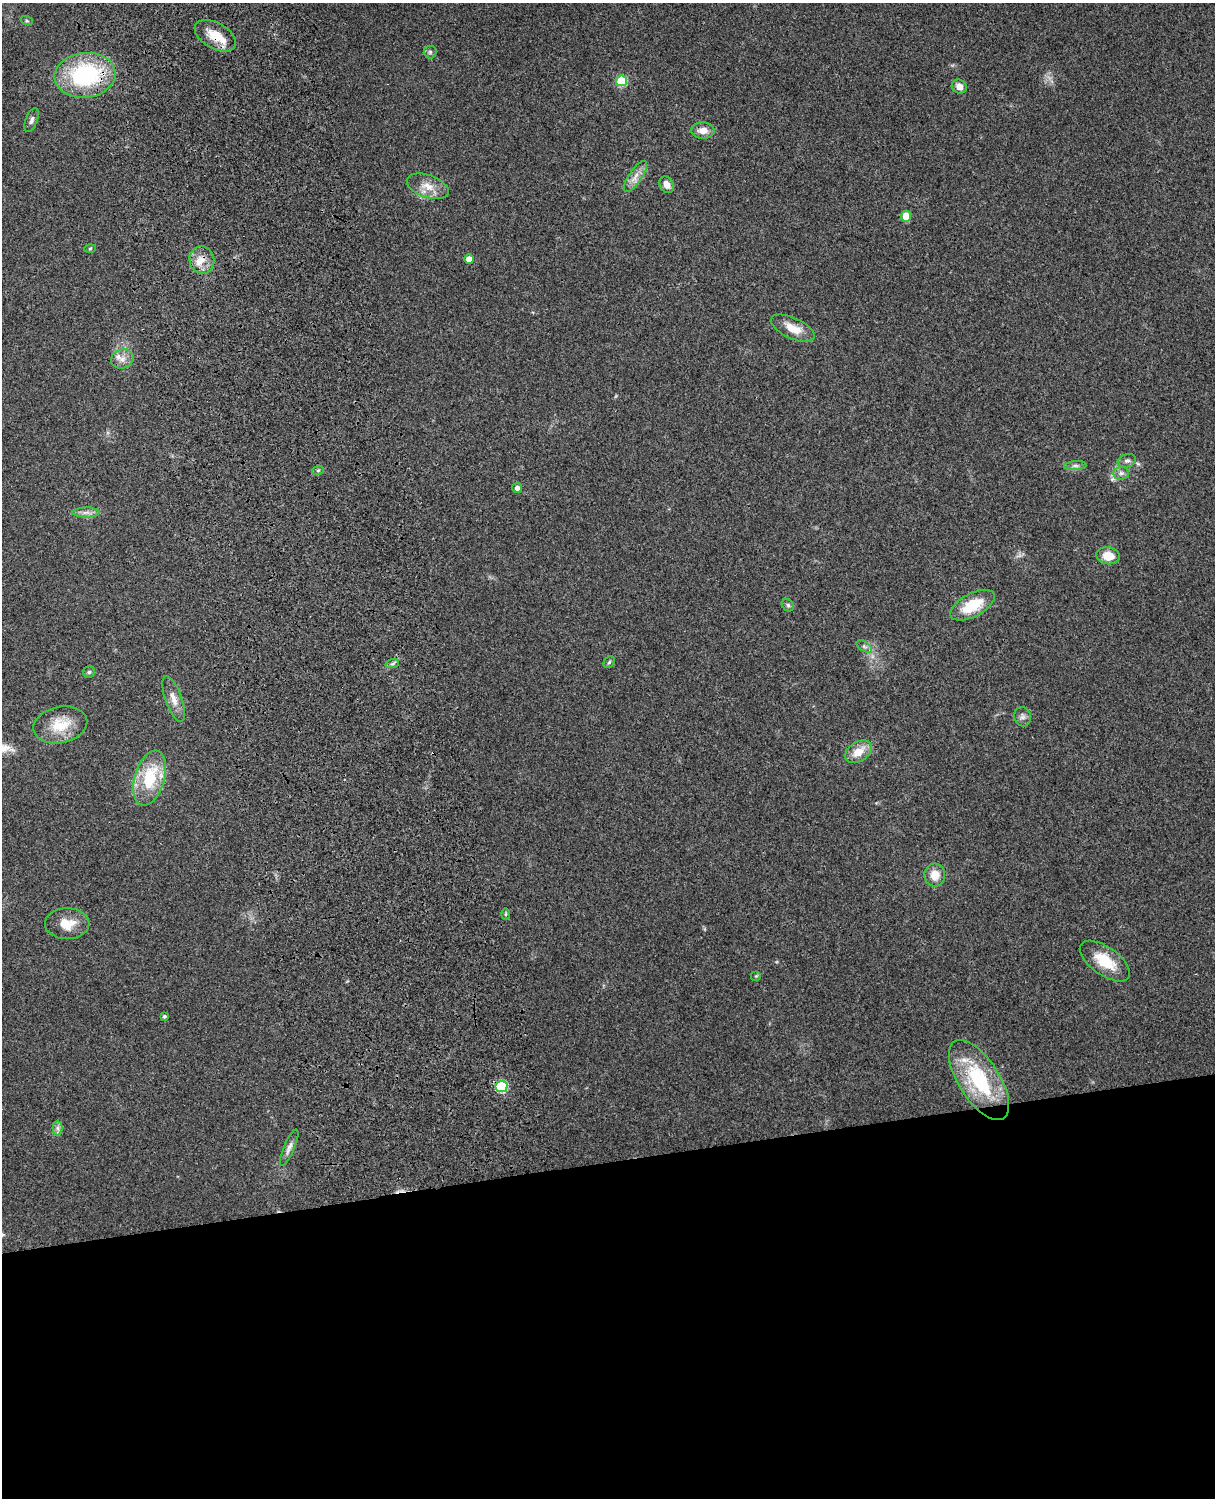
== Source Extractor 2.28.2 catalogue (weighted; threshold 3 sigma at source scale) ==
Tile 11 of 4 x 3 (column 3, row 3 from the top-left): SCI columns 2544-3756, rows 164-1659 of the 5089 x 4927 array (HDU 1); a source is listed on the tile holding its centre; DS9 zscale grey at full resolution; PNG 1217 x 1500 px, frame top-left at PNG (2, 3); each listed source drawn as its Kron ellipse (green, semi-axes under 4 px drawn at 4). Shown black and unused: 23% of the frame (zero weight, under 3 of 4 exposures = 6% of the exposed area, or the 3 px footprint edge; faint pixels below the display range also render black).
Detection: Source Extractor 2.28.2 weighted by HDU 2 'WHT'; one run over the whole footprint, this tile lists its part. Background 0.277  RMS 0.0092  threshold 0.0412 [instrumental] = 3 sigma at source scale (4.5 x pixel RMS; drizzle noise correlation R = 1.50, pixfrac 1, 0.05/0.05 arcsec/px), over >= 5 px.
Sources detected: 46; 1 inside a brighter listed object's ellipse — not listed separately; the other 45 listed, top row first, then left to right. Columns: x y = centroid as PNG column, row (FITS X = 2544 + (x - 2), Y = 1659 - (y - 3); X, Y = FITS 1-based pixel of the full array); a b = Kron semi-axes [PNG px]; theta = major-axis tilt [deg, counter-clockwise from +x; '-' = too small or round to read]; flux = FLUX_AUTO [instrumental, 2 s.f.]
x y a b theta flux
27 21 6 4 -19 1.2
215 36 22 13 -29 18
430 52 6 6 - 2.1
85 75 30 22 5 99
621 81 5 5 - 52
959 86 8 6 -32 5.9
32 120 12 6 69 3.4
703 131 12 8 -3 8.2
635 177 18 6 56 7.3
667 185 9 6 -61 6
428 186 22 11 -19 13
906 216 5 5 - 19
90 248 6 4 3 1.1
469 259 4 4 - 8
202 260 14 12 -75 11
793 328 23 10 -25 15
122 359 11 9 16 6.7
1127 461 9 6 17 2.7
1075 466 11 4 4 3.2
318 470 6 3 19 1.2
1121 473 8 6 2 2.8
517 488 5 5 - 3.7
86 512 13 5 1 4.2
1108 556 12 8 -7 14
788 605 7 5 -45 1.8
973 605 24 11 28 28
864 646 9 4 -33 2.4
609 662 6 5 - 1.6
392 664 7 4 19 1.8
89 672 6 5 - 1.7
174 699 24 8 -70 9.2
1022 717 10 8 -80 3.8
60 725 27 18 12 25
858 752 14 10 32 14
150 778 28 15 74 42
935 875 11 10 - 11
506 914 6 4 89 1.1
67 924 22 15 0 15
1105 961 29 14 -35 26
756 976 5 5 - 1.1
164 1016 3 3 - 1.7
979 1080 46 20 -57 76
501 1086 6 5 - 76
58 1128 7 5 -90 3
289 1148 19 5 67 4.4
Overlapping masked pixels (flux is a lower limit): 3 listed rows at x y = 215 36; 85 75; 202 260